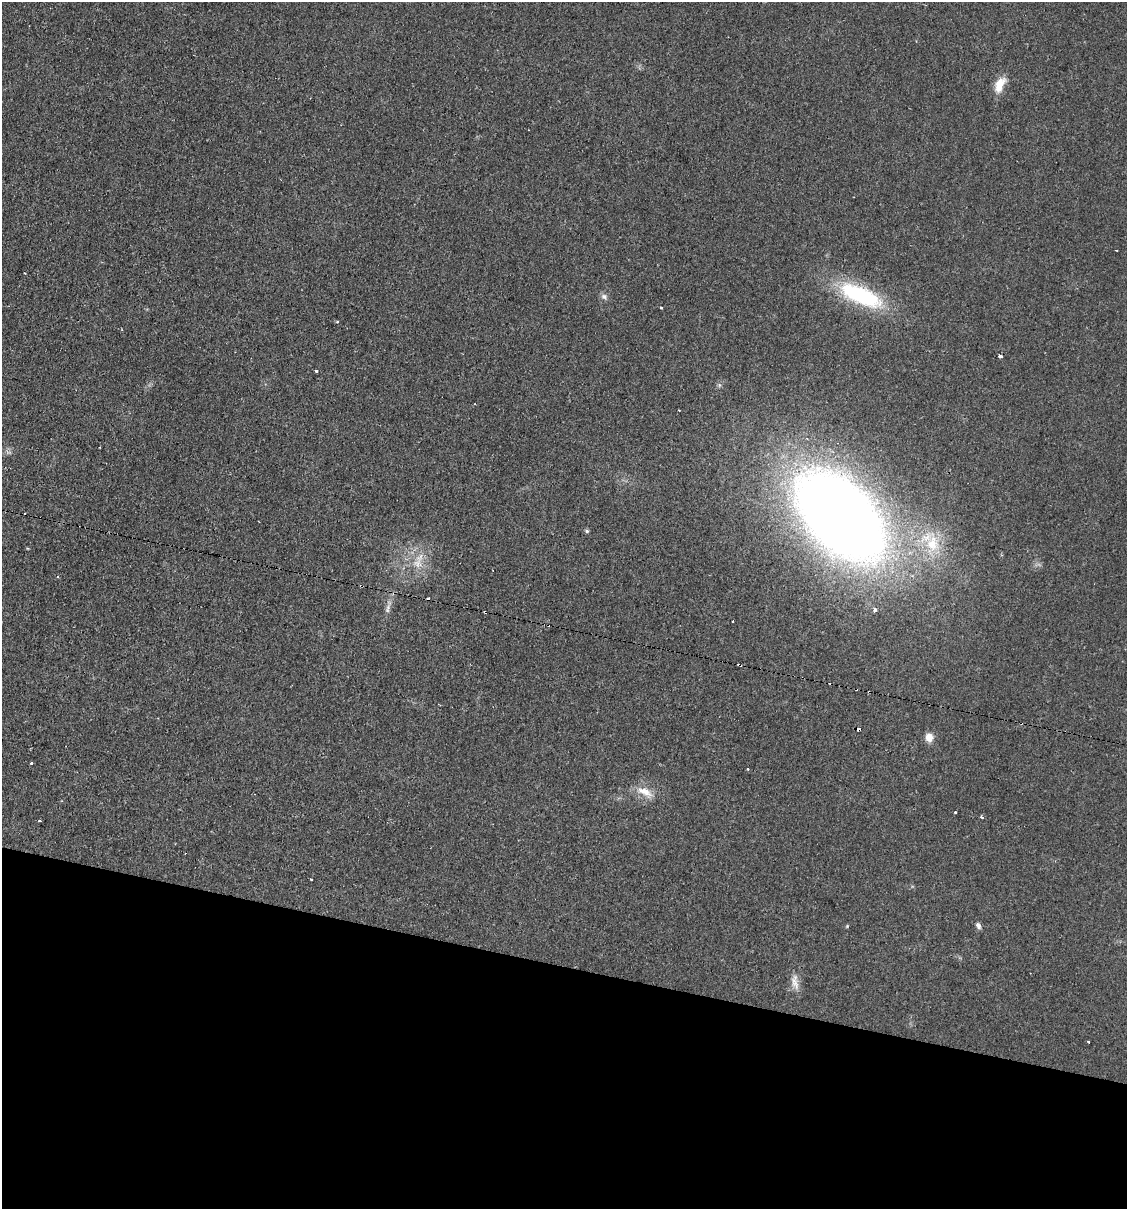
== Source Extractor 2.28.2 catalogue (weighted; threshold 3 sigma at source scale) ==
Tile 15 of 4 x 4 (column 3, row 4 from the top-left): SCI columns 2486-3610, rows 1-1207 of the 4848 x 4828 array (HDU 1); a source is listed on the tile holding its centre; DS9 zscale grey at full resolution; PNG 1129 x 1211 px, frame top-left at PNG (2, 2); no overlay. Shown black and unused: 20% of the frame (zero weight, under 2 of 3 exposures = <1% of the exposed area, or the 3 px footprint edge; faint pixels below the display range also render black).
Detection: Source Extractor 2.28.2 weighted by HDU 2 'WHT'; one run over the whole footprint, this tile lists its part. Background 0.0329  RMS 0.0049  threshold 0.022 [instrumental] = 3 sigma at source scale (4.5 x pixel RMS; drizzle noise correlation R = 1.50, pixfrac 1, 0.05/0.05 arcsec/px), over >= 5 px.
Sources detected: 37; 8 cosmic-ray / hot-pixel residue — not listed; the other 29 listed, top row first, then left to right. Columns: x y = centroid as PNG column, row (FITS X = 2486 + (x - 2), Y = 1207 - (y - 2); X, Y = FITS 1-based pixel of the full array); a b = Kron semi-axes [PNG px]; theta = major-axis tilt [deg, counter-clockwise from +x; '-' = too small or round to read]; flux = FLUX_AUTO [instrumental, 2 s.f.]
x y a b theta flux
999 85 20 10 66 7.7
24 273 3 2 - 0.38
861 295 58 21 -24 47
604 297 9 8 - 1.9
661 307 3 3 - 0.95
337 322 4 2 - 0.43
1000 356 5 3 - 1
316 371 3 3 - 1.8
840 516 79 46 -46 830
587 531 5 4 - 0.9
932 544 24 19 -89 18
418 564 16 14 65 8
388 607 23 6 77 3.3
874 609 4 3 - 4.4
485 612 3 3 - 0.66
733 621 2 2 - 0.6
548 625 3 2 - 0.45
740 665 5 2 - 1.5
859 729 5 3 - 6.9
929 737 10 9 - 4.3
31 763 3 2 - 0.95
645 792 25 11 -29 7.2
955 812 3 3 - 1.8
981 817 3 3 - 1.8
311 879 3 2 - 0.49
847 926 5 4 - 0.48
978 926 9 6 -61 1.6
795 982 24 8 -82 4.7
1088 1042 3 3 - 0.98
Overlapping masked pixels (flux is a lower limit): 4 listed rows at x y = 485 612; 548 625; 740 665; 859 729